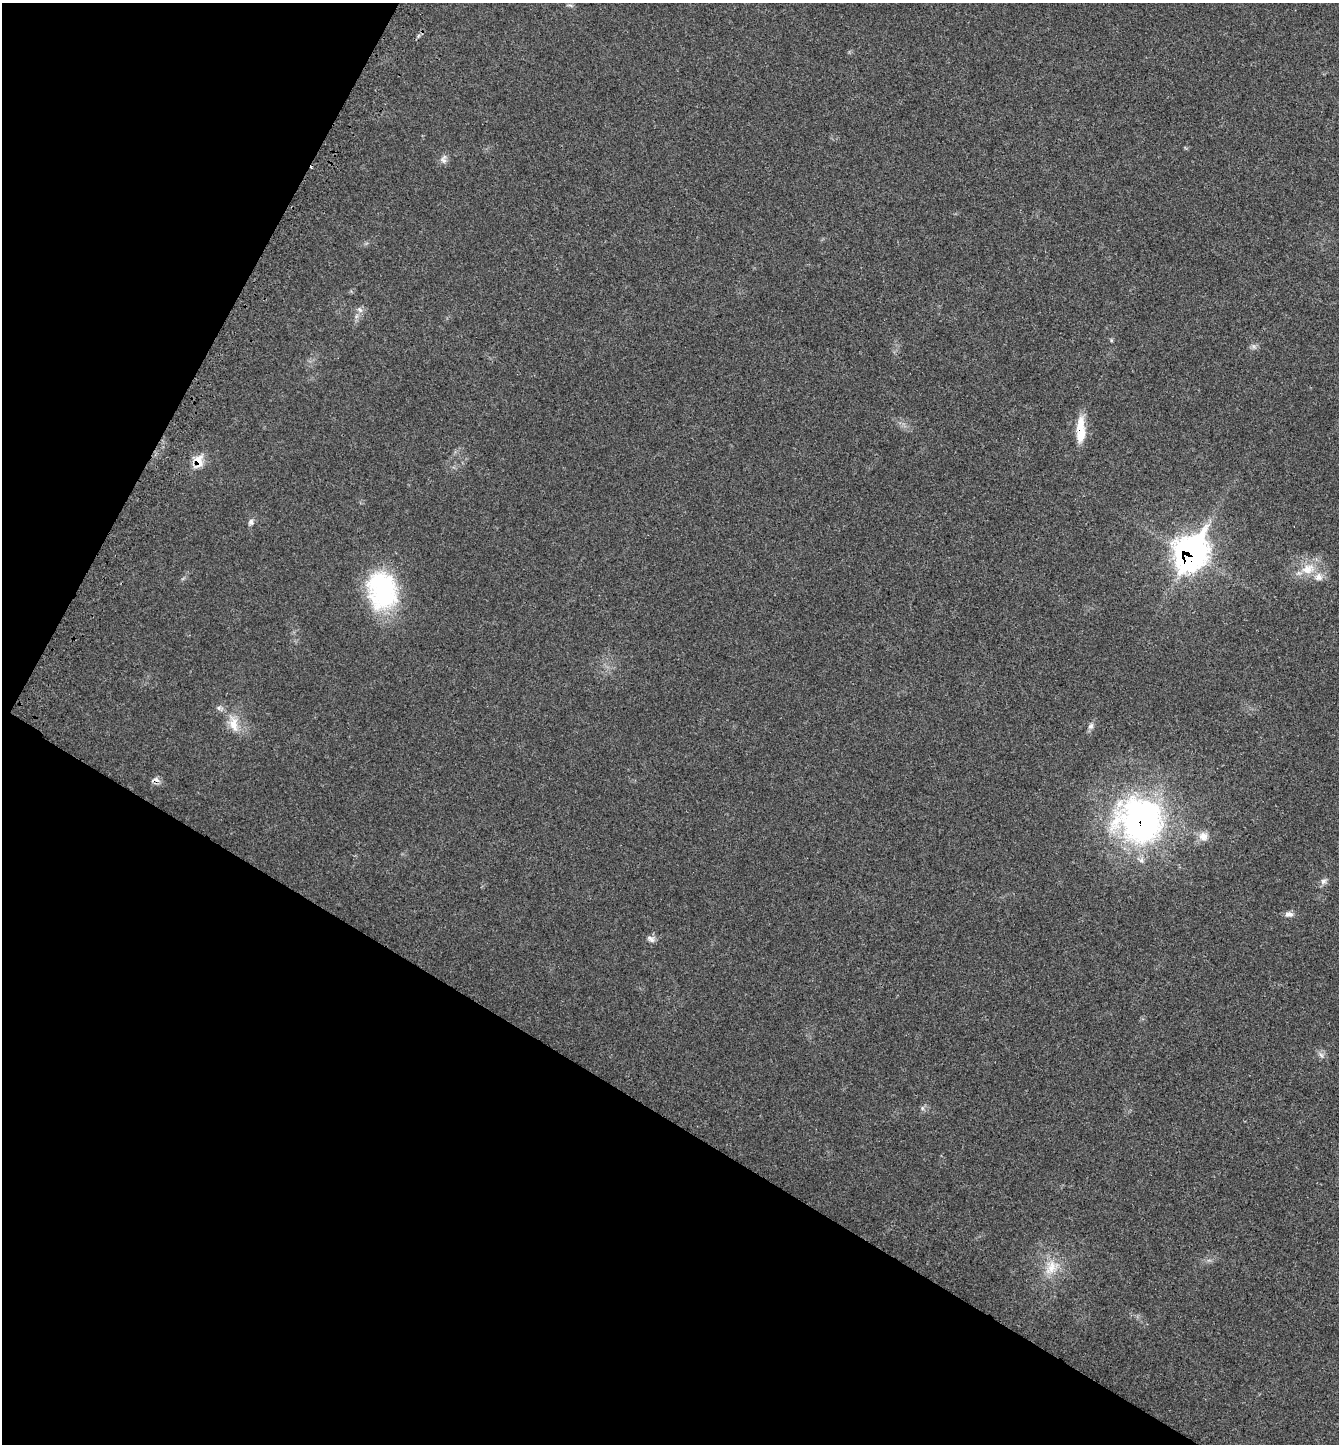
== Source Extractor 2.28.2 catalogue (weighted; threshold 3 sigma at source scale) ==
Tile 9 of 4 x 4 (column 1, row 3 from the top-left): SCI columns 179-1515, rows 1500-2941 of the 5851 x 5844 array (HDU 1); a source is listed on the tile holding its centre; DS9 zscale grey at full resolution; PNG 1341 x 1446 px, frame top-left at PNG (2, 3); no overlay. Shown black and unused: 30% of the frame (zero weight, under 3 of 4 exposures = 3% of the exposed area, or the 3 px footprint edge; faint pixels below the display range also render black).
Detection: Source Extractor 2.28.2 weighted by HDU 2 'WHT'; one run over the whole footprint, this tile lists its part. Background 0.0232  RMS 0.0039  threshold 0.0175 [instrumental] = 3 sigma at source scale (4.5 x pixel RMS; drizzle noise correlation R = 1.50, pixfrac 1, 0.05/0.05 arcsec/px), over >= 5 px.
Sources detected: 22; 2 cosmic-ray / hot-pixel residue — not listed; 1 inside a brighter listed object's ellipse — not listed separately; the other 19 listed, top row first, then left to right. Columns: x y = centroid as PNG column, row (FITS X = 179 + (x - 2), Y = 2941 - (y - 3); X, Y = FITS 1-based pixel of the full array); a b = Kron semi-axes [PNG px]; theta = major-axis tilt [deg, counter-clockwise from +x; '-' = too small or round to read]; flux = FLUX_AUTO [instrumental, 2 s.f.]
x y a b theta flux
443 159 13 8 86 1.7
360 310 9 6 -45 1.3
1111 340 6 3 -73 0.41
1081 430 32 9 89 8.6
198 461 11 8 -84 6.9
251 522 9 7 75 1.2
1190 553 19 15 62 240
1308 569 21 14 20 7.6
382 590 45 34 -79 44
233 724 24 11 -75 6.1
1091 726 9 7 60 1.3
1140 820 57 54 -29 110
1203 836 12 12 - 3.2
1323 881 9 7 35 1.4
1289 914 11 7 -5 1.6
651 939 12 6 -34 1.5
1321 1055 9 4 -54 1.1
922 1108 6 4 -72 0.64
1051 1268 24 13 66 7.3
Overlapping masked pixels (flux is a lower limit): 4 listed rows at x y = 1081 430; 198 461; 1190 553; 1140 820